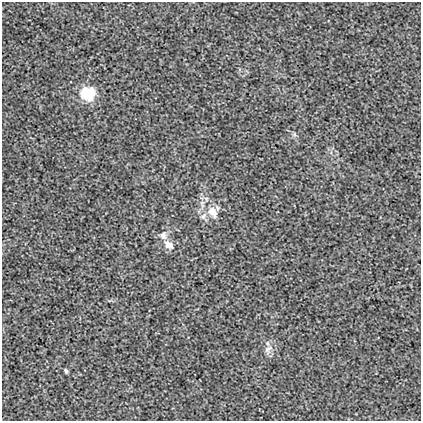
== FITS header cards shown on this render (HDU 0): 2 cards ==
NAXIS1  =                  419
NAXIS2  =                  419

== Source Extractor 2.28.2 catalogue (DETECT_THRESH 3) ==
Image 419 x 419 px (HDU 0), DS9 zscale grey, 1 PNG px = 1 image px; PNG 423 x 423 px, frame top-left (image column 1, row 419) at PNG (2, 2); no overlay
Background 0.00154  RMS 0.018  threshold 0.0548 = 3 sigma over >= 5 px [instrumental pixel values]
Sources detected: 7; all 7 listed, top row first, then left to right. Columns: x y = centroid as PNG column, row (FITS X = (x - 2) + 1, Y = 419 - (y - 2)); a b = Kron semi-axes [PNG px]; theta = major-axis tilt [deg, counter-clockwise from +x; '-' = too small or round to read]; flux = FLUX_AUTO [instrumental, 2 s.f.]
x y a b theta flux
87 94 16 15 - 36
212 212 17 12 -57 17
203 216 10 6 55 4.4
163 236 10 8 -68 5.6
168 245 13 9 -35 11
268 349 15 9 50 7.9
66 371 6 4 -79 2